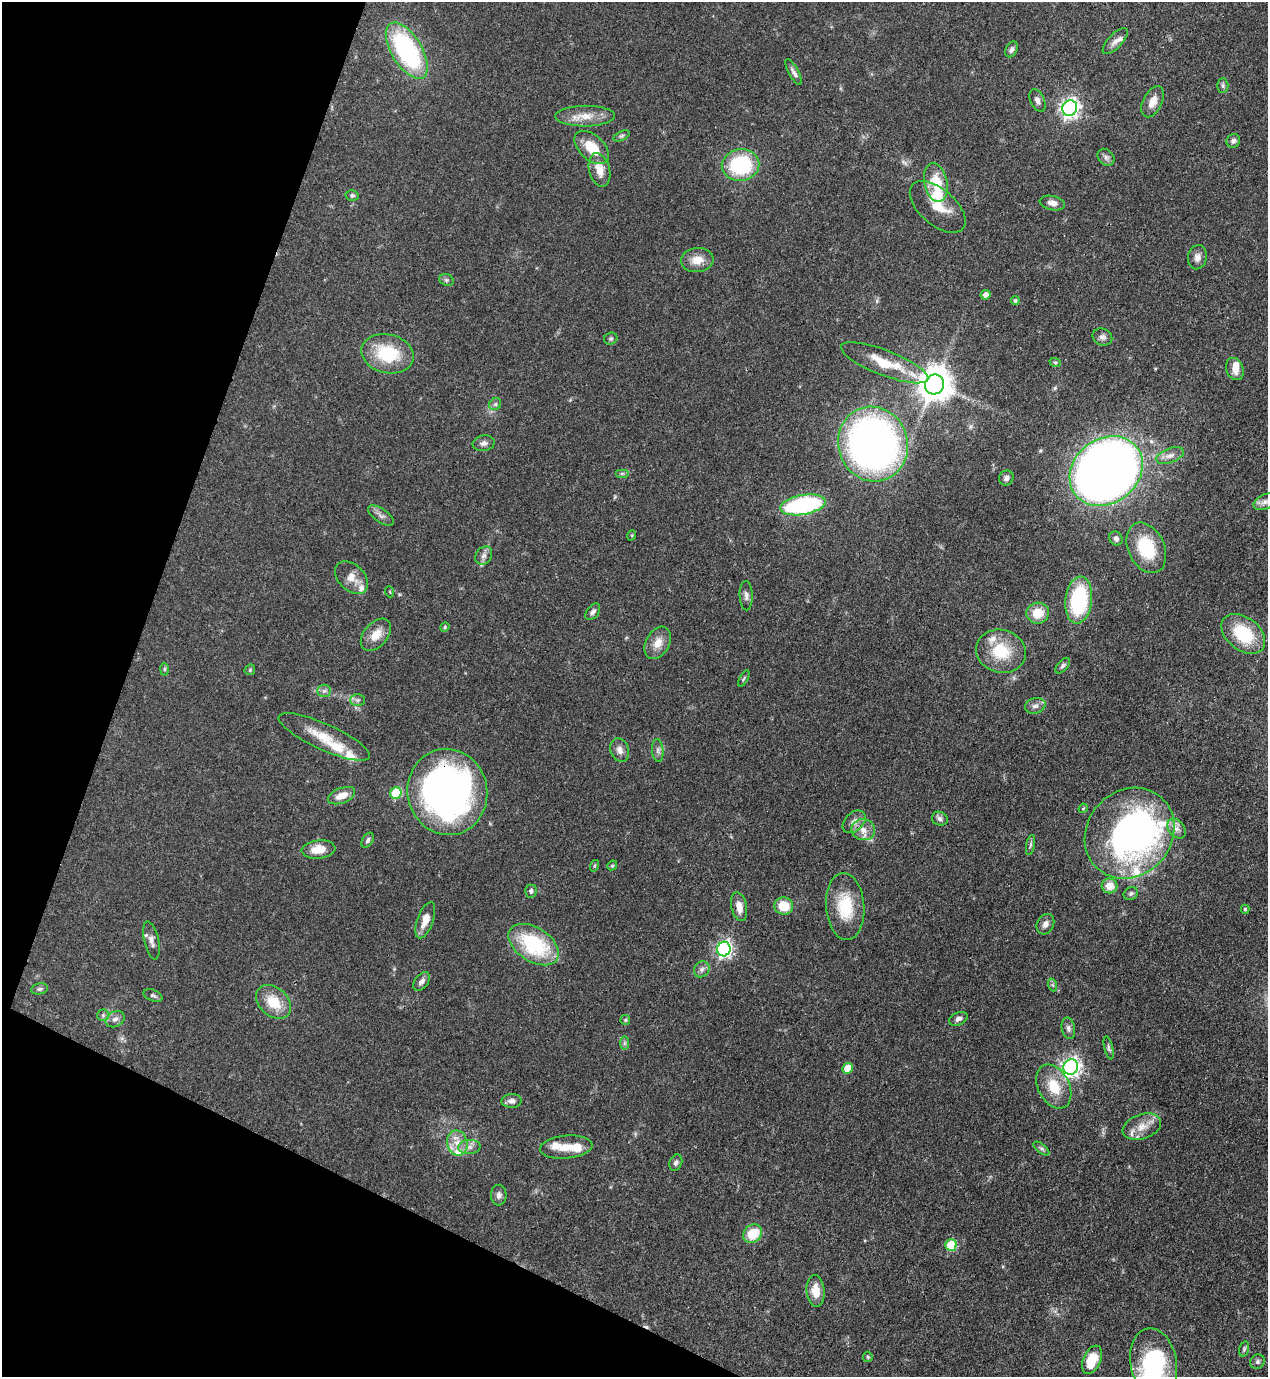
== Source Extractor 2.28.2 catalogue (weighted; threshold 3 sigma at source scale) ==
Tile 9 of 4 x 4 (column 1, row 3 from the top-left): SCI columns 353-1618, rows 1416-2790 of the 5638 x 5579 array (HDU 1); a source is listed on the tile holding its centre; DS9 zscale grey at full resolution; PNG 1270 x 1379 px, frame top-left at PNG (2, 2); each listed source drawn as its Kron ellipse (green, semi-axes under 4 px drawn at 4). Shown black and unused: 19% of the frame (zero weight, under 3 of 4 exposures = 7% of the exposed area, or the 3 px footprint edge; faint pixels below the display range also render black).
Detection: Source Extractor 2.28.2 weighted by HDU 2 'WHT'; one run over the whole footprint, this tile lists its part. Background 0.0513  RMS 0.0033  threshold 0.0147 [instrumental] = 3 sigma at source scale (4.5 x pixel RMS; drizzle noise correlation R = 1.50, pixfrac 1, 0.05/0.05 arcsec/px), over >= 5 px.
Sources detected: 140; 4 inside a brighter object's white glare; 1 cosmic-ray / hot-pixel residue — neither listed nor drawn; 11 inside a brighter listed object's ellipse — not listed separately; the other 124 listed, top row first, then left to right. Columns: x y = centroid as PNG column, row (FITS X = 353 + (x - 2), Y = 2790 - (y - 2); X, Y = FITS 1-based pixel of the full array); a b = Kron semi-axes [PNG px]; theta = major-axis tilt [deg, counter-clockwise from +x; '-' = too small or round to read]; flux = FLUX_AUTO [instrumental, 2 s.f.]
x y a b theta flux
1115 41 16 7 46 2
1012 49 8 5 63 0.99
407 51 31 15 -59 49
793 72 14 5 -61 1.2
1223 86 7 5 -90 0.67
1037 100 12 7 -64 1.4
1153 102 17 9 64 3.4
1070 108 8 7 - 140
585 116 30 10 1 5.2
621 136 9 4 26 0.65
1233 141 7 6 - 0.94
592 148 20 12 -43 8.1
1106 157 9 7 -44 1.1
741 165 19 16 11 26
599 170 17 10 -75 4.2
936 182 19 11 -78 8.4
352 195 6 5 - 0.71
1052 203 13 7 -12 2
938 207 33 18 -41 7.9
1197 257 12 9 79 2
697 260 16 12 6 4.2
446 280 7 5 -22 0.64
986 295 5 4 - 1.7
1015 301 4 4 - 0.65
1102 337 10 8 -24 1.3
611 339 6 6 - 0.6
387 354 26 19 -13 16
1055 362 6 3 -19 0.42
885 363 46 12 -21 12
1235 369 11 8 -69 3.1
934 384 10 9 - 670
495 404 6 5 - 0.73
484 443 11 7 9 1.4
873 444 37 34 -72 160
1170 456 14 7 21 2
1106 471 39 32 38 350
622 474 7 4 0 0.62
1006 478 8 7 - 1.1
1265 502 12 7 25 1.7
803 505 23 10 10 45
381 515 15 6 -34 1.4
632 535 5 3 - 0.33
1116 539 7 6 - 1.2
1146 548 26 18 -65 15
484 556 10 7 53 1.4
352 578 19 13 -44 3.7
390 592 5 3 - 0.29
746 596 14 6 -88 1.3
1079 600 23 13 83 30
593 612 9 6 53 1.1
1038 613 11 10 - 6.1
445 627 5 4 - 0.38
1243 634 25 16 -38 15
376 635 18 12 49 4.6
658 643 17 11 62 3.8
1001 651 25 21 -14 13
1063 666 9 5 48 0.8
164 669 6 4 88 0.49
250 670 6 4 46 0.41
744 678 9 3 61 0.4
324 691 7 6 - 0.89
357 700 7 6 - 0.81
1035 706 10 7 15 1.5
324 737 50 13 -24 9
620 750 12 9 -69 2
658 750 11 5 -85 1.1
447 792 43 40 -79 150
396 793 6 5 - 18
342 796 14 7 21 3.4
1083 808 5 4 - 0.39
940 819 8 6 -25 1.1
854 822 13 9 45 2.2
1176 829 11 7 -52 1.9
863 830 12 10 -10 3
1130 833 48 42 48 120
368 840 8 5 59 0.84
1030 845 10 4 79 0.77
318 849 17 9 6 5
612 865 5 4 - 0.44
594 866 6 4 73 0.47
1110 886 8 7 - 4.5
531 891 6 6 - 0.8
1131 893 7 6 - 0.79
784 906 9 8 - 6.7
845 906 33 19 -85 13
739 907 14 8 -78 3.4
1245 909 4 4 - 0.37
425 920 19 8 70 3.9
1045 924 11 8 61 1.6
151 940 19 7 -78 1.9
534 945 28 17 -32 25
724 949 7 6 - 94
702 969 8 7 - 1.2
422 982 10 6 51 1.4
1053 985 6 4 -70 0.56
39 989 8 5 10 0.72
153 995 10 5 -20 0.77
274 1002 20 14 -43 8.3
103 1015 6 6 - 0.75
115 1019 10 7 29 1.5
958 1019 9 6 25 1.2
625 1020 5 4 - 0.43
1068 1028 11 6 -79 1.1
624 1043 7 4 90 0.59
1109 1048 12 4 -77 0.75
1071 1067 8 7 - 130
847 1068 5 5 - 5.3
1054 1086 23 15 -63 8.7
511 1101 10 7 2 1.5
1142 1127 20 12 19 4.5
457 1143 13 10 -77 3.6
469 1147 11 7 1 1.8
566 1147 26 11 5 4.8
1041 1149 9 4 -38 0.75
676 1163 8 6 68 0.97
499 1195 10 8 88 1.4
752 1234 10 8 44 8.5
951 1245 6 5 - 15
816 1291 16 9 -86 4.2
1244 1349 8 4 74 0.57
868 1357 5 5 - 0.4
1092 1360 15 8 66 8.7
1257 1362 7 6 - 0.81
1154 1363 35 23 -80 35
Overlapping masked pixels (flux is a lower limit): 2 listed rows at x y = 447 792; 1130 833
Isophote crosses this tile's border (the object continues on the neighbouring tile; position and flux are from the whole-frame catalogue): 1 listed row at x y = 1154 1363